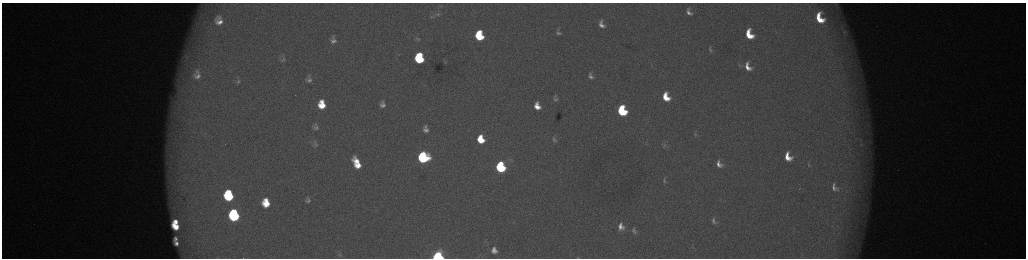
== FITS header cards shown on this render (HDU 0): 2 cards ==
NAXIS1  =                 2048 /fastest changing axis
NAXIS2  =                  512 /next to fastest changing axis

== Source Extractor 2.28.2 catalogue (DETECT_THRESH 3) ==
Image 2048 x 512 px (HDU 0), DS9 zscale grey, zoomed out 1/2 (1 PNG px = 2 x 2 image px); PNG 1028 x 260 px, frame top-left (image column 1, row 511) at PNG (2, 3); no overlay
Background 177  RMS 2.1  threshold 6.17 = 3 sigma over >= 5 px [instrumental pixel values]
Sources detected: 72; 6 cannot appear on this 1/2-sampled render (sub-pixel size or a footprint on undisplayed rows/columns) and are not listed; the other 66 listed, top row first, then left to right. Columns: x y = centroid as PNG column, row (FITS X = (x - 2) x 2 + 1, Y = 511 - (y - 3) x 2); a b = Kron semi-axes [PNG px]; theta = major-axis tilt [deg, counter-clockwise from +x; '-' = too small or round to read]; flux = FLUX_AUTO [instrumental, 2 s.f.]
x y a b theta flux
836 4 8 5 -75 1300
689 12 7 4 -58 1800
437 14 8 4 -2 880
432 17 7 3 25 550
820 18 10 6 -65 12000
219 21 9 8 - 4100
601 24 9 6 -67 2900
844 32 6 4 -35 630
558 33 9 5 -20 1600
749 34 9 6 -66 11000
479 36 8 6 -77 22000
418 39 6 3 5 460
333 41 7 6 - 2000
710 49 8 4 -76 900
186 58 12 5 -57 2700
419 58 8 6 -79 35000
283 59 8 7 - 1500
445 62 4 2 - 210
739 65 6 3 -64 580
748 67 10 6 -63 4400
197 75 15 10 -86 4000
590 76 11 7 -63 2300
309 80 6 4 5 1400
238 82 6 4 56 820
666 97 8 6 -66 9600
555 99 9 6 -18 1700
382 102 7 5 -81 1000
322 105 8 6 -83 9700
382 105 6 4 -3 1600
537 106 7 5 -68 5200
622 111 8 6 -68 39000
425 127 8 5 -81 1300
316 128 7 5 6 1200
426 130 8 6 -21 2300
695 134 5 3 - 460
481 139 7 6 - 11000
554 140 7 5 -69 990
860 140 5 3 - 610
861 144 4 4 - 730
316 145 7 4 42 800
664 145 9 6 25 1500
423 157 8 7 - 58000
788 157 9 6 -62 6900
356 161 10 5 -48 6300
719 164 9 6 -58 3000
808 164 6 3 -85 500
358 165 7 5 -10 5800
500 167 7 6 - 50000
664 180 10 5 -84 1300
834 187 11 7 -65 2300
228 195 9 7 -79 35000
308 200 5 4 - 1300
266 203 8 6 -77 10000
234 215 8 7 - 60000
714 221 10 6 -77 1900
176 222 4 3 - 3000
176 226 8 5 -42 7800
621 227 7 5 -85 3000
634 230 7 4 -77 1100
176 239 5 3 - 1100
176 243 4 3 - 1400
692 247 5 3 - 460
494 250 8 6 -72 3000
340 255 6 5 - 760
438 256 6 5 - 78000
578 257 3 2 - 230
At the frame edge (FLAGS 8, measured only in part): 2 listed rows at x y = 438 256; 578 257
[6 sub-pixel or undisplayed-footprint detections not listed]